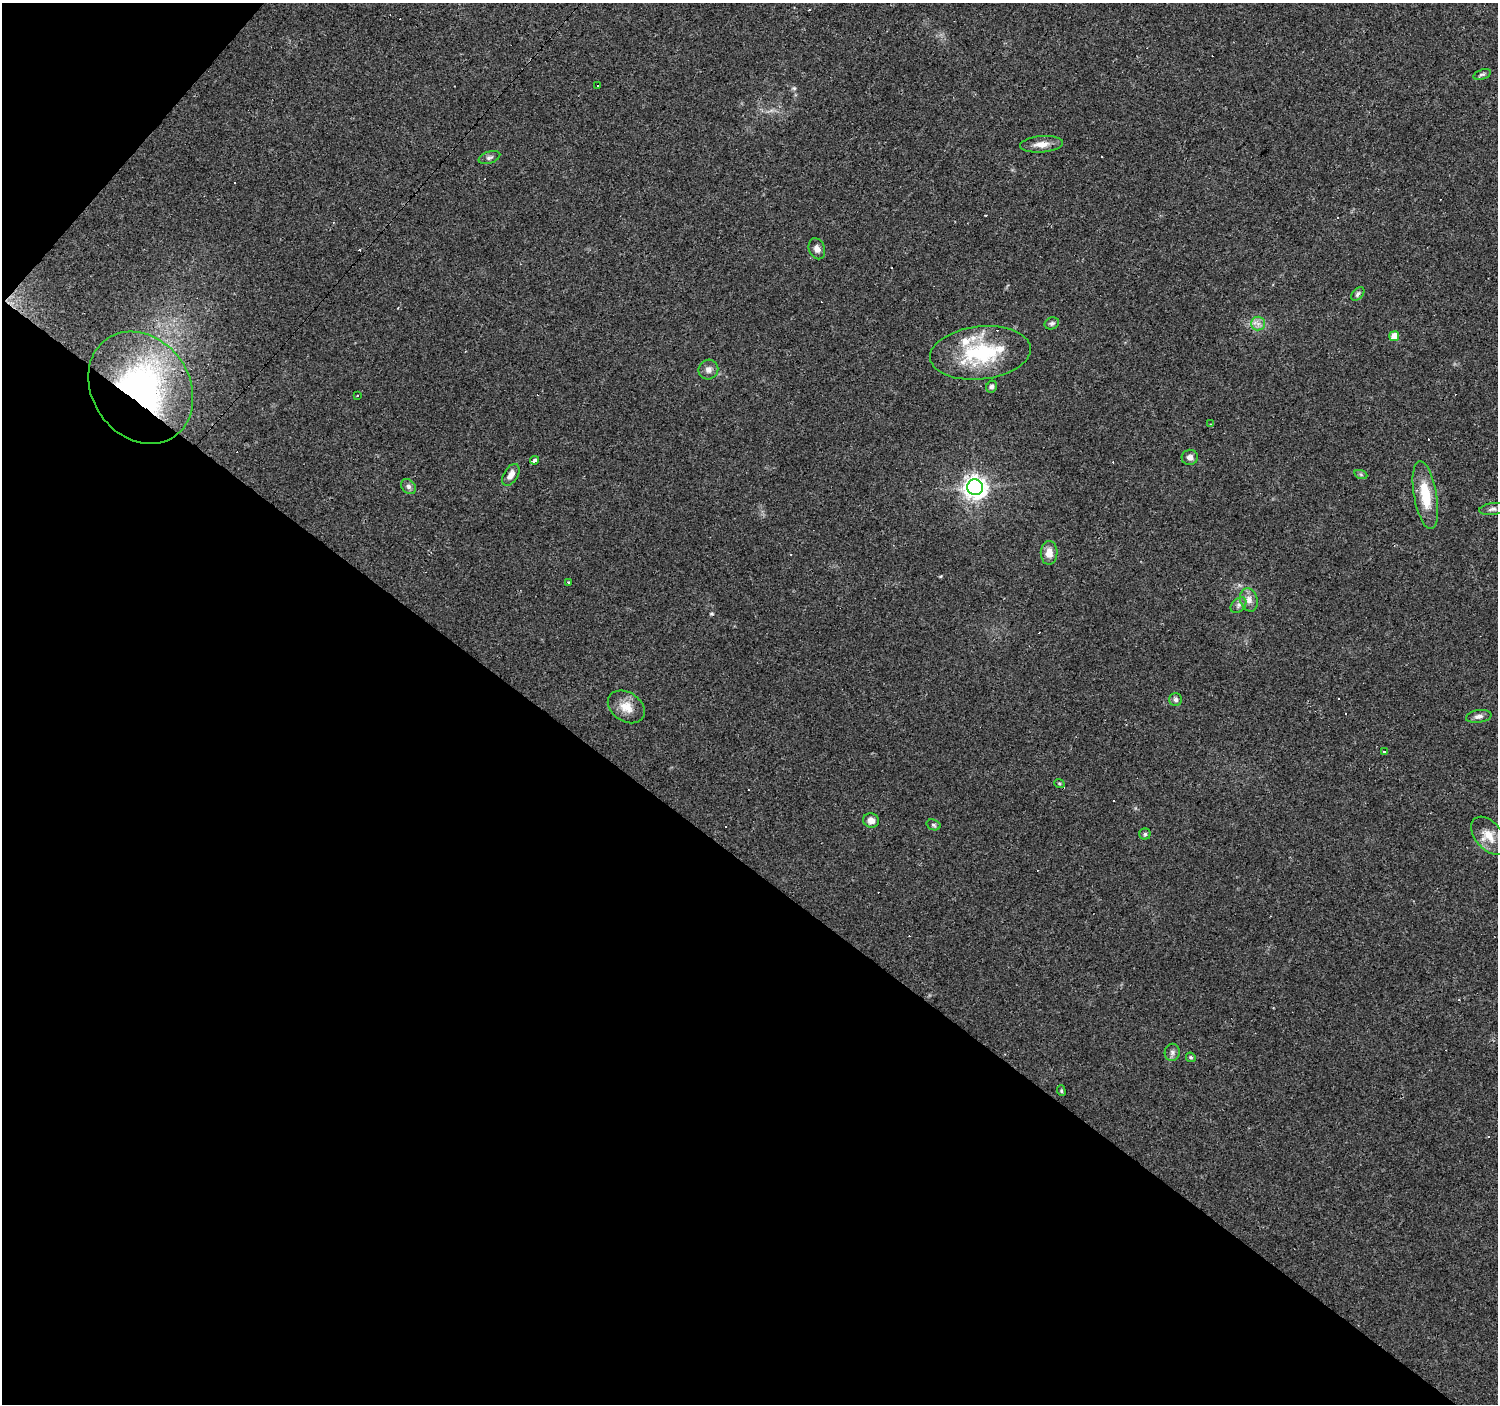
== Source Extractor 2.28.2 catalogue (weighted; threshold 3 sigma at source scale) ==
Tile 9 of 4 x 4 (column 1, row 3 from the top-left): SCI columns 1-1496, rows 1573-2974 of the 5985 x 6014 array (HDU 1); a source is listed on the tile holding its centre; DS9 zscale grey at full resolution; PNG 1500 x 1406 px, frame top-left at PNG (2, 3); each listed source drawn as its Kron ellipse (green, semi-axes under 4 px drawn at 4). Shown black and unused: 40% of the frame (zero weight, under 3 of 4 exposures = <1% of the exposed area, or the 3 px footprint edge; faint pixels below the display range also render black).
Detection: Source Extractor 2.28.2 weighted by HDU 2 'WHT'; one run over the whole footprint, this tile lists its part. Background 0.0442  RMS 0.0037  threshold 0.0168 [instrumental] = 3 sigma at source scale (4.5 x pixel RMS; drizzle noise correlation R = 1.50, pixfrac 1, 0.0396/0.0396 arcsec/px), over >= 5 px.
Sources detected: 66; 25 cosmic-ray / hot-pixel residue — neither listed nor drawn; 2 inside a brighter listed object's ellipse — not listed separately; the other 39 listed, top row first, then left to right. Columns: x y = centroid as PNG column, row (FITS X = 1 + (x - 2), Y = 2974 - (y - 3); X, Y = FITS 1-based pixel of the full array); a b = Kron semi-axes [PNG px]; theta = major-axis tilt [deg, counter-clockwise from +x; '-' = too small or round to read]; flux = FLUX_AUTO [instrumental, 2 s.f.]
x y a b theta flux
1482 74 9 5 18 0.8
597 86 2 2 - 0.28
1041 144 21 8 5 3.6
489 157 11 6 18 1.1
817 249 11 8 -68 2
1358 294 8 5 46 1
1052 323 7 6 - 0.9
1258 324 7 7 - 1.7
1394 336 5 5 - 5.3
980 353 50 26 6 31
708 370 10 9 - 2
991 387 6 5 - 1
141 388 59 48 -55 110
357 396 3 3 - 0.67
1211 424 4 2 - 0.38
1190 457 8 7 - 1.8
534 460 4 3 - 1.2
511 475 12 7 58 2.7
1361 475 7 4 -20 0.61
408 486 8 6 -46 1.1
975 487 8 8 - 280
1425 495 34 11 -80 12
1493 509 13 6 8 1.4
1049 553 12 8 88 3.6
569 583 3 3 - 1.5
1249 600 12 8 -74 2.6
1238 605 9 6 43 1.1
1176 699 6 6 - 1.2
626 707 20 14 -33 5.6
1479 716 13 6 8 1.6
1384 752 3 3 - 1.5
1059 783 5 3 - 0.37
871 820 8 7 - 2.3
934 825 7 5 -18 0.78
1145 834 5 5 - 0.7
1489 836 22 13 -50 5.5
1172 1052 8 7 - 1.3
1191 1057 5 4 - 0.56
1061 1091 5 4 - 0.49
Overlapping masked pixels (flux is a lower limit): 1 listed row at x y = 141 388